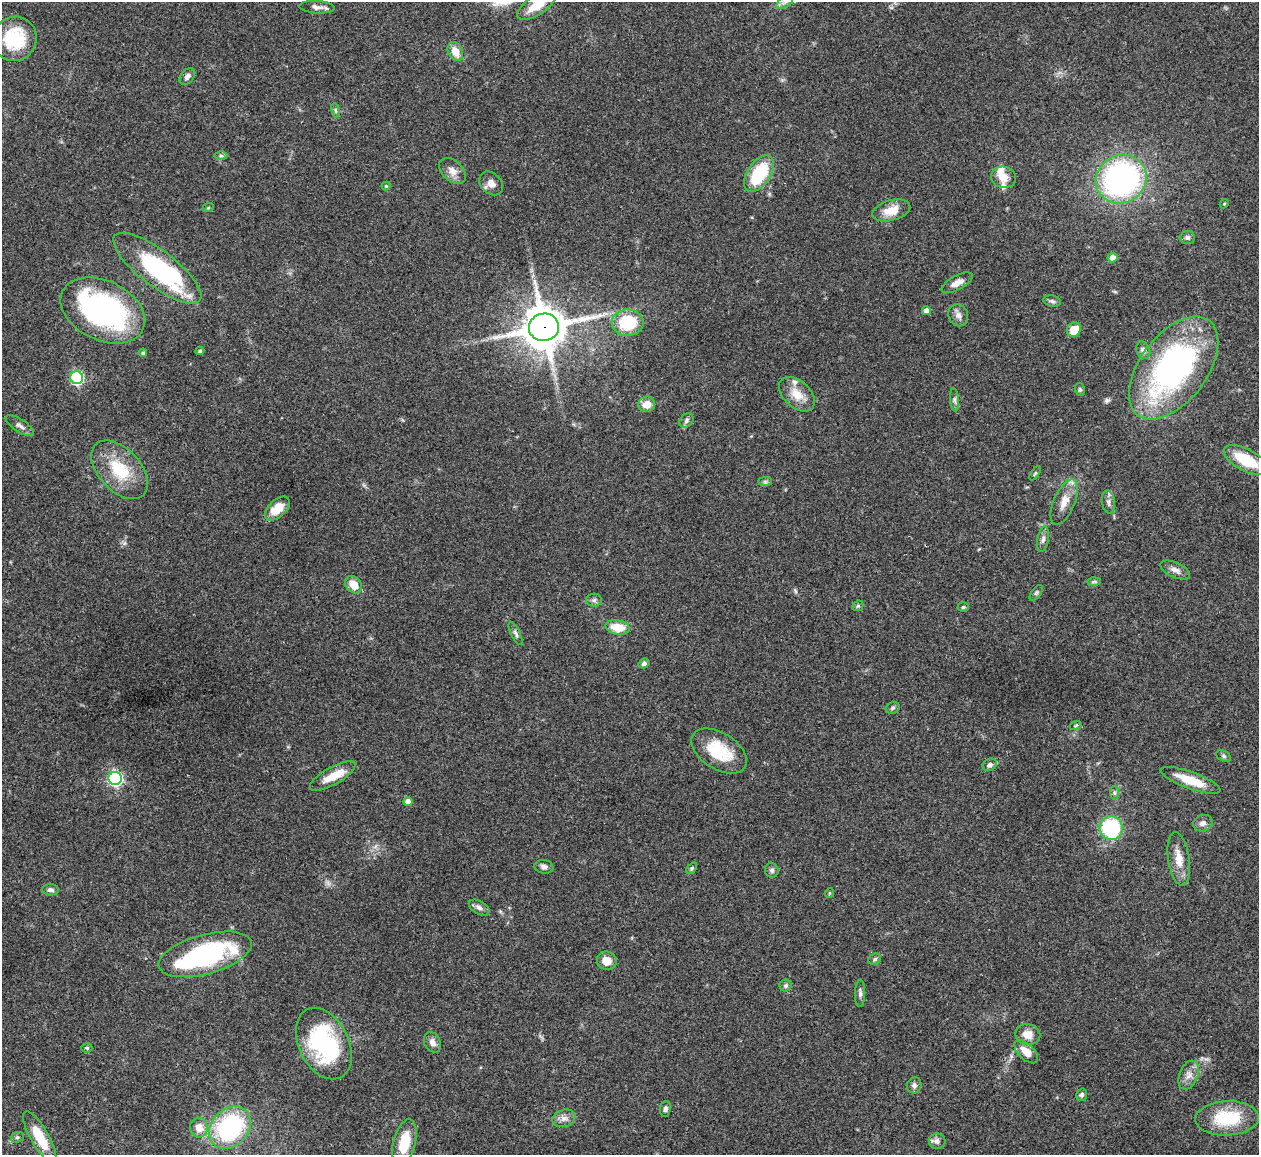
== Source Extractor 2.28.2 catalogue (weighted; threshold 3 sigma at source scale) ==
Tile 7 of 4 x 4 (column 3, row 2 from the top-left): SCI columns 2519-3775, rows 2567-3719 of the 5033 x 5015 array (HDU 1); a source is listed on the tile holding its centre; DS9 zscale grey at full resolution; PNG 1261 x 1157 px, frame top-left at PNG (2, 2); each listed source drawn as its Kron ellipse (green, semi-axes under 4 px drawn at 4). Shown black and unused: <1% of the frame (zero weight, under 3 of 4 exposures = <1% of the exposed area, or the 3 px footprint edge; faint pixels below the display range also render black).
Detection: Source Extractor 2.28.2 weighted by HDU 2 'WHT'; one run over the whole footprint, this tile lists its part. Background 0.0492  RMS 0.0049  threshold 0.0219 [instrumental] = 3 sigma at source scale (4.5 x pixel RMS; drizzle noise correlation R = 1.50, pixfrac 1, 0.05/0.05 arcsec/px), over >= 5 px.
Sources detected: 105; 2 inside a brighter object's white glare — neither listed nor drawn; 5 inside a brighter listed object's ellipse — not listed separately; the other 98 listed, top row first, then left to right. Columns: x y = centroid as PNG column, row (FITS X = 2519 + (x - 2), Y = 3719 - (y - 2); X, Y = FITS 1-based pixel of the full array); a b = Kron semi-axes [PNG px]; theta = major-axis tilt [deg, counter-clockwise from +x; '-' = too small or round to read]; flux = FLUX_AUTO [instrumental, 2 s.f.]
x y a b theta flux
785 2 9 5 30 1.8
537 5 22 9 34 11
317 7 18 6 -3 2.6
15 39 22 22 - 26
455 52 10 7 -63 6.1
187 76 9 6 51 1.9
336 110 7 4 -81 0.89
221 156 6 4 -2 0.86
452 171 15 10 -44 4
759 174 20 11 56 29
1003 177 13 10 -12 5
1121 179 26 23 32 130
491 183 13 10 -45 3.5
386 186 4 4 - 0.46
1224 204 4 3 - 0.48
208 208 6 3 19 0.54
891 210 19 10 15 8.1
1187 237 8 6 3 1.5
1112 258 5 5 - 4.3
157 268 53 18 -37 69
957 283 17 7 29 3.7
1052 301 9 5 -11 1.3
103 310 45 29 -26 110
927 311 4 4 - 3.4
958 315 11 9 -62 2.6
628 323 16 13 1 24
544 327 15 13 11 1600
1074 330 7 6 - 9.8
1143 350 9 7 -67 2.3
200 351 4 3 - 0.66
143 353 4 4 - 0.78
1174 368 59 33 53 140
77 378 6 6 - 72
1080 390 7 5 -75 0.9
797 394 21 13 -42 8.2
955 400 11 4 -85 1.3
647 404 8 7 - 5.8
686 421 8 6 49 1.4
20 426 16 6 -33 2.3
1246 460 24 11 -29 19
120 470 35 21 -47 21
1035 473 8 3 56 0.62
765 482 7 4 0 0.83
1064 502 24 10 67 6.9
1108 502 12 6 -81 2.1
277 508 15 8 43 9.8
1043 539 13 5 80 1.9
1175 570 16 7 -25 2.8
1094 581 7 4 2 0.88
354 585 9 7 -51 7
1036 593 9 4 54 0.96
594 600 8 6 2 1.4
858 606 6 5 - 0.72
963 607 5 4 - 0.77
618 627 12 7 -9 9.9
516 633 13 4 -64 1.5
644 663 5 4 - 1.4
893 708 7 5 22 0.99
1076 725 6 3 20 0.61
719 751 31 18 -32 20
1224 756 8 5 -28 1.1
990 765 7 6 - 1.9
332 776 25 8 29 8.6
115 779 6 6 - 110
1191 780 32 8 -20 12
1114 793 7 4 -88 0.93
408 801 4 4 - 2.9
1203 823 10 8 22 2.2
1111 828 12 11 - 41
1179 859 27 10 -81 7.2
544 867 9 7 -10 1.9
692 868 7 4 50 0.77
772 870 7 6 - 1.4
50 890 8 5 -1 1.8
829 893 5 3 - 0.42
479 907 11 6 -30 2
205 954 48 19 15 71
875 959 6 5 - 0.89
607 961 10 9 - 5.4
786 986 6 6 - 1
860 994 13 5 89 1.6
1028 1035 12 10 -11 5.5
432 1042 11 8 -63 2.8
324 1044 38 25 -64 58
87 1048 5 4 - 0.66
1026 1052 15 7 -43 5.8
1189 1075 15 9 68 3.8
914 1085 8 7 - 1.6
1082 1095 6 5 - 1.2
665 1109 8 5 82 1.4
564 1118 12 8 17 3
1227 1118 32 17 2 27
199 1128 10 9 - 5.6
230 1128 23 18 48 64
17 1137 7 5 20 0.98
40 1137 29 9 -60 13
937 1141 8 7 - 2.3
404 1143 24 11 76 13
Overlapping masked pixels (flux is a lower limit): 1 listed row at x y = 544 327
Isophote crosses this tile's border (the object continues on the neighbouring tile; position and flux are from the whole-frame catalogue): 2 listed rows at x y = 785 2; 537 5